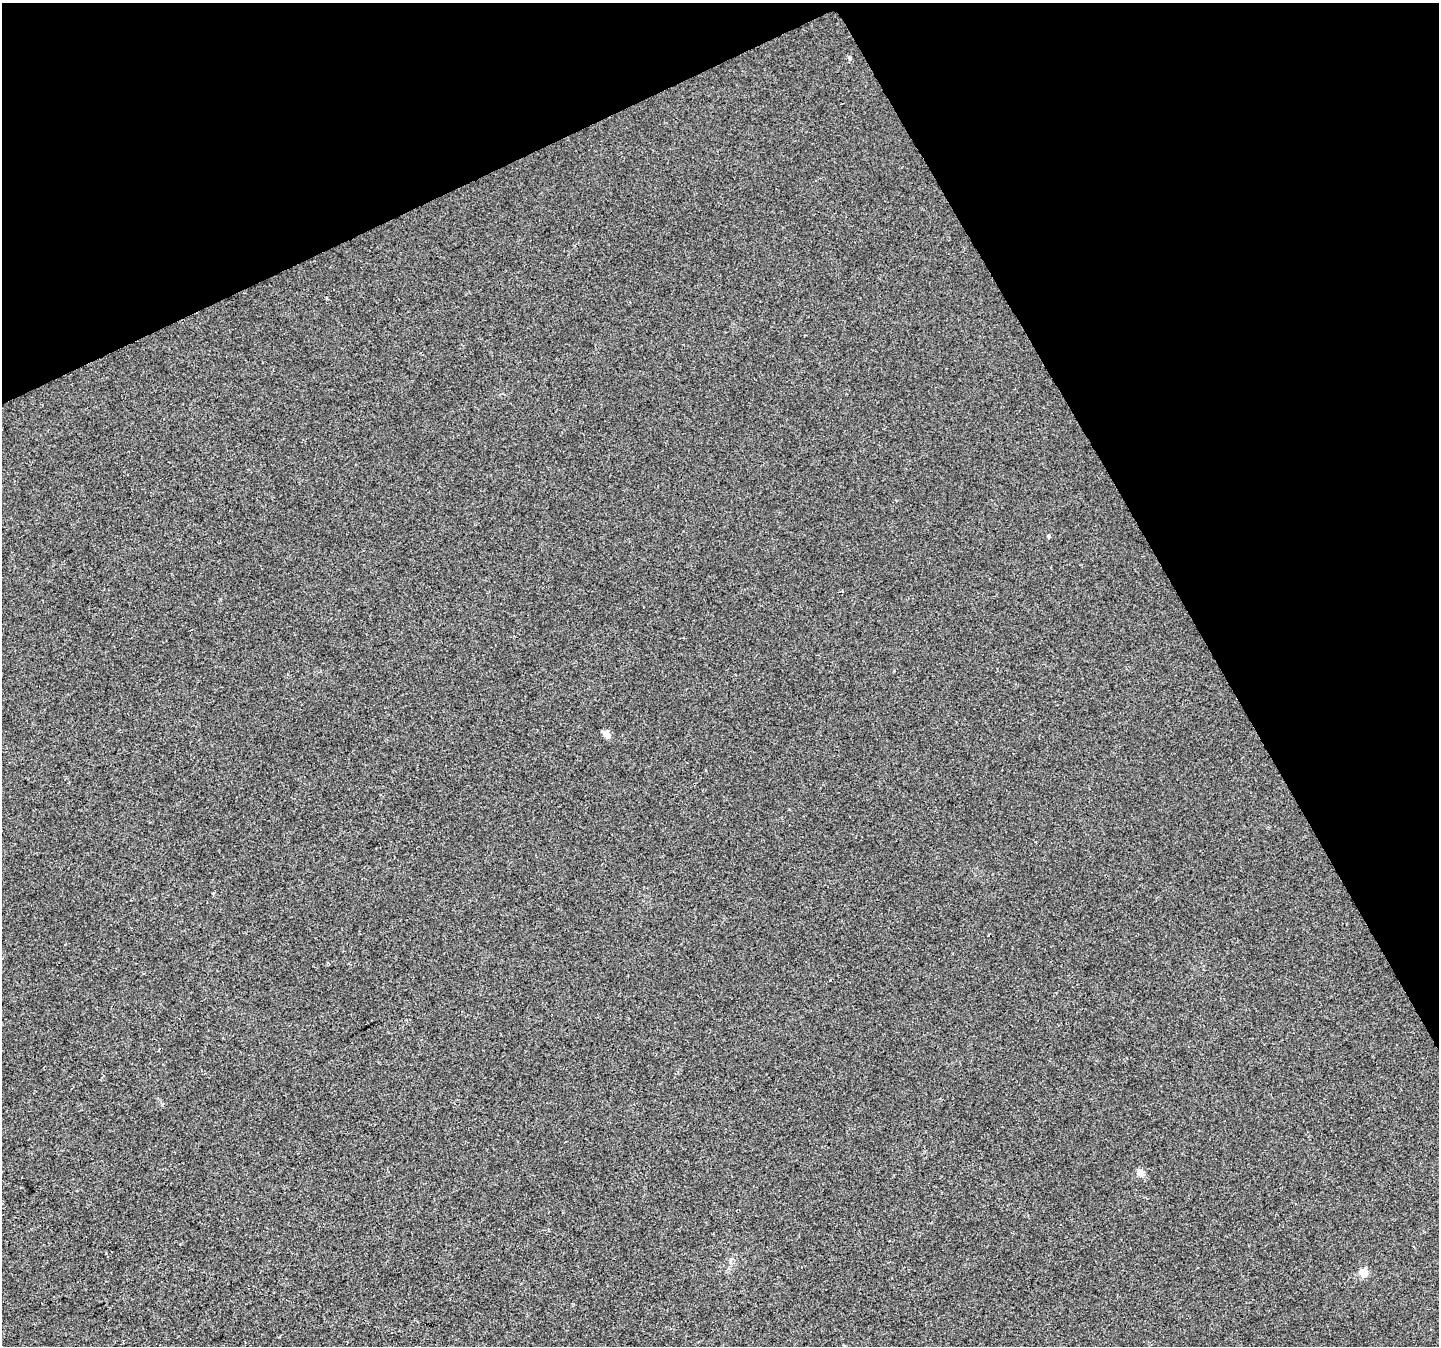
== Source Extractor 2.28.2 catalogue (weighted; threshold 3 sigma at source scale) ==
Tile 3 of 4 x 4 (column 3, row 1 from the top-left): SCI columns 2877-4313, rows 4130-5473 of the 5753 x 5632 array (HDU 1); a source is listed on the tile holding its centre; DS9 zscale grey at full resolution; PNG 1441 x 1348 px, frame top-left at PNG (2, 3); no overlay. Shown black and unused: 25% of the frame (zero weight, under 2 of 3 exposures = <1% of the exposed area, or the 3 px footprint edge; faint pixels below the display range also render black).
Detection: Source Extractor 2.28.2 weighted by HDU 2 'WHT'; one run over the whole footprint, this tile lists its part. Background 0.0138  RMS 0.0048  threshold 0.0217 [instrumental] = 3 sigma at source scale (4.5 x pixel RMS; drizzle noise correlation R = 1.50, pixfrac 1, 0.0396/0.0396 arcsec/px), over >= 5 px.
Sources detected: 5; all 5 listed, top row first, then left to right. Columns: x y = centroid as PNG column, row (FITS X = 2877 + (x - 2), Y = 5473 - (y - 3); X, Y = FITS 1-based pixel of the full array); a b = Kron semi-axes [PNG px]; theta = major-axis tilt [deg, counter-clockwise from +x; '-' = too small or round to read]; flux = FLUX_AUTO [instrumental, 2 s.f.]
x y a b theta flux
326 298 4 3 - 0.46
1049 536 4 4 - 0.94
606 734 12 7 -65 2.4
1140 1173 10 8 -8 2.4
1363 1273 5 5 - 15